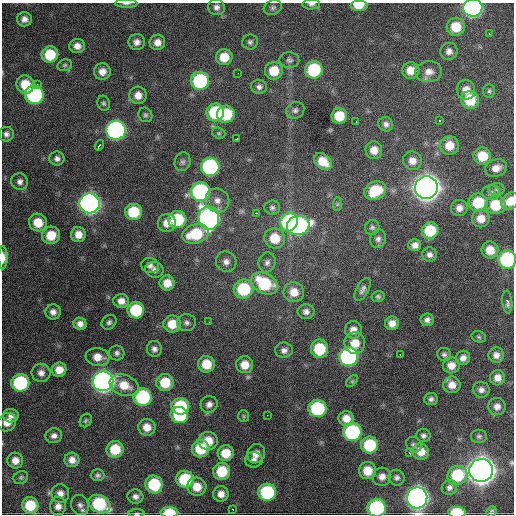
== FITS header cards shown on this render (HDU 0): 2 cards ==
NAXIS1  =                  512 / Axis length
NAXIS2  =                  512 / Axis length

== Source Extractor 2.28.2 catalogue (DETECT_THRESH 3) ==
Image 512 x 512 px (HDU 0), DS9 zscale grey, 1 PNG px = 1 image px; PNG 516 x 516 px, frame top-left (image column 1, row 512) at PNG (2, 3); each listed source drawn as its Kron ellipse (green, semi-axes under 4 px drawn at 4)
Background 1720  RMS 40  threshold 119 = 3 sigma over >= 5 px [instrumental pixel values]
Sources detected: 196; all 196 listed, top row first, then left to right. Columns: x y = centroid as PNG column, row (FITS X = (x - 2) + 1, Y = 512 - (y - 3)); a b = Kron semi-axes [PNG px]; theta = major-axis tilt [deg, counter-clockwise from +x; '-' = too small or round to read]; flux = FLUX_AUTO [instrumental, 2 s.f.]
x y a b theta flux
126 3 11 3 -1 6.1e+03
311 4 9 5 3 8.7e+03
359 5 9 5 0 6.0e+04
216 7 8 8 - 1.2e+04
273 8 9 7 20 7.7e+03
473 8 9 8 - 9.0e+05
24 19 7 7 - 1.5e+04
456 27 9 9 - 6.7e+04
489 33 3 2 - 8.5e+03
137 42 8 8 - 1.5e+04
157 42 8 7 - 2.1e+04
250 42 7 7 - 7.9e+03
77 46 8 7 - 1.9e+04
449 51 9 8 - 1.4e+04
50 54 8 8 - 8.4e+04
224 57 8 8 - 5.1e+04
289 60 10 7 -1 8.8e+03
65 65 7 5 16 5.8e+03
314 70 9 8 - 1.8e+05
411 70 9 8 - 3.5e+04
274 71 9 8 - 5.9e+04
102 72 8 8 - 2.3e+04
429 72 13 10 5 2.4e+04
238 73 2 2 - 1.6e+03
200 81 9 9 - 2.7e+05
25 84 9 8 - 5.7e+04
37 85 3 3 - 5.0e+03
259 87 8 7 - 1.0e+04
466 90 10 9 - 2.6e+04
489 91 7 6 - 5.6e+03
34 95 9 9 - 3.5e+05
138 95 8 8 - 2.5e+04
470 100 9 9 - 8.0e+04
104 103 7 6 - 6.0e+03
295 110 9 8 - 1.0e+04
215 112 9 9 - 1.7e+05
226 114 9 8 - 1.2e+05
145 115 7 6 - 6.8e+03
339 116 8 7 - 6.3e+04
439 120 3 3 - 1.2e+04
356 122 3 2 - 4.4e+03
386 124 7 7 - 1.1e+04
116 130 10 9 - 8.3e+05
219 133 7 5 -20 4.6e+03
6 134 7 7 - 9.9e+03
236 139 3 2 - 4.1e+03
99 145 5 3 - 2.2e+04
449 146 9 9 - 4.0e+04
374 150 8 8 - 2.9e+04
482 156 9 8 - 6.6e+04
57 159 7 7 - 1.0e+04
323 161 10 7 -39 4.7e+04
412 161 9 9 - 2.4e+04
183 162 9 8 - 8.6e+03
210 167 9 9 - 4.4e+05
496 168 11 8 19 2.3e+04
20 182 8 8 - 1.1e+04
426 187 11 11 - 3.9e+06
497 189 8 6 -2 6.3e+03
375 191 11 9 26 1.0e+05
200 192 9 9 - 4.9e+05
491 193 8 7 - 9.6e+03
217 200 12 11 - 2.3e+04
510 201 10 7 37 3.9e+04
90 203 10 10 - 1.5e+06
478 203 9 9 - 1.1e+05
337 204 7 4 88 3.9e+03
496 205 10 9 - 8.8e+04
272 208 7 7 - 7.3e+03
459 208 8 8 - 1.7e+04
133 212 8 8 - 1.0e+05
257 213 4 2 - 6.5e+03
209 218 11 10 - 1.1e+06
481 218 9 9 - 3.0e+04
177 220 9 8 - 1.4e+05
38 222 9 8 - 5.0e+04
289 222 9 8 - 3.2e+05
167 223 9 9 - 2.6e+04
298 225 11 9 16 6.2e+05
372 227 7 7 - 6.8e+03
430 230 8 8 - 1.0e+05
195 234 13 9 17 1.2e+05
51 235 9 8 - 5.7e+04
78 235 7 7 - 2.6e+04
275 238 10 10 - 6.0e+04
378 239 9 8 - 1.1e+04
415 245 6 6 - 1.6e+04
490 250 8 8 - 4.1e+04
430 255 7 7 - 1.1e+04
3 258 12 4 90 2.0e+04
507 259 9 9 - 3.1e+05
226 262 10 10 - 1.6e+04
267 262 10 8 75 1.2e+04
150 265 9 7 -14 1.2e+04
154 270 9 8 - 1.2e+04
167 283 7 7 - 3.4e+04
264 283 14 10 -27 1.7e+05
244 289 10 9 - 1.6e+05
363 289 12 6 62 1.1e+04
294 292 10 10 - 3.8e+04
378 296 6 5 - 5.5e+03
121 301 8 7 - 2.0e+04
507 302 11 5 -85 1.2e+04
136 310 8 8 - 1.3e+05
53 312 7 7 - 1.5e+04
306 312 8 7 - 1.3e+04
427 320 7 6 - 1.1e+04
109 322 8 6 43 7.9e+03
209 322 3 2 - 2.5e+03
186 323 9 8 - 1.0e+04
392 323 7 7 - 2.1e+04
80 324 6 6 - 1.6e+04
172 324 9 8 - 5.2e+04
353 330 8 8 - 2.3e+04
479 337 7 5 -17 5.1e+03
355 343 11 10 - 4.2e+04
154 349 8 7 - 1.0e+04
319 349 9 8 - 1.0e+05
284 350 9 7 0 1.3e+04
117 353 7 7 - 8.8e+03
400 354 2 2 - 4.6e+03
444 354 7 6 - 7.4e+03
496 355 8 7 - 1.6e+04
97 357 12 9 -8 3.1e+04
349 357 9 9 - 5.5e+05
463 358 7 7 - 1.5e+04
206 364 8 8 - 5.9e+04
245 365 8 8 - 3.6e+04
451 365 8 8 - 2.7e+04
59 370 7 7 - 3.2e+04
41 373 9 9 - 1.6e+04
497 378 7 7 - 2.1e+04
103 381 10 10 - 1.9e+06
352 381 7 4 45 4.2e+03
165 382 9 8 - 7.5e+04
20 383 9 9 - 2.5e+05
124 385 15 10 -21 5.0e+04
452 385 8 8 - 2.5e+04
481 390 8 8 - 1.3e+04
143 397 9 9 - 2.5e+05
431 399 7 6 - 8.4e+03
209 404 8 8 - 1.4e+04
180 406 9 8 - 1.5e+05
497 406 8 8 - 1.7e+04
317 408 9 8 - 2.2e+05
179 415 9 8 - 1.6e+05
267 415 3 2 - 2.7e+03
11 416 8 7 - 1.3e+04
244 416 6 5 - 4.3e+03
346 418 7 7 - 2.8e+04
86 420 7 5 57 5.3e+03
7 422 9 8 - 2.9e+04
147 427 8 8 - 3.0e+04
352 432 9 9 - 3.2e+05
423 435 7 6 - 8.1e+03
54 436 8 7 - 1.3e+04
479 436 8 6 1 6.8e+03
208 441 9 9 - 4.7e+04
370 445 8 8 - 1.4e+05
414 445 8 7 - 7.4e+03
115 449 8 8 - 8.0e+04
201 449 9 8 - 8.9e+04
421 451 8 8 - 3.9e+04
226 453 8 8 - 5.5e+04
409 453 3 2 - 4.2e+03
256 454 10 8 63 2.2e+04
15 460 8 8 - 2.3e+04
72 460 7 7 - 2.0e+04
254 460 9 7 8 1.3e+04
481 470 12 11 - 4.4e+06
222 471 9 8 - 8.6e+04
368 471 8 8 - 5.1e+04
98 475 7 6 - 7.1e+03
457 475 10 9 - 1.1e+05
21 477 7 6 - 5.4e+03
382 477 9 9 - 1.7e+04
397 478 8 7 - 8.9e+03
185 479 9 8 - 1.4e+05
154 484 9 8 - 1.4e+05
197 487 9 9 - 4.4e+04
449 487 8 7 - 1.0e+04
267 492 9 8 - 2.4e+05
60 494 9 9 - 1.9e+04
221 494 8 7 - 2.1e+04
135 496 8 7 - 1.1e+04
417 498 10 10 - 1.9e+06
99 504 11 8 -28 1.9e+05
30 505 8 8 - 8.7e+04
80 505 10 8 -73 1.2e+04
58 506 9 8 - 1.8e+04
377 508 9 9 - 3.5e+05
233 509 3 2 - 2.7e+03
169 512 9 5 -1 7.6e+04
457 512 8 5 0 1.3e+05
492 512 6 5 - 4.2e+03
137 513 8 3 1 4.1e+03
At the frame edge (FLAGS 8, measured only in part): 13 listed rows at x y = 126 3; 311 4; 359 5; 473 8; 510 201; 3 258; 507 259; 481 470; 417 498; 377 508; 169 512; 457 512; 137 513